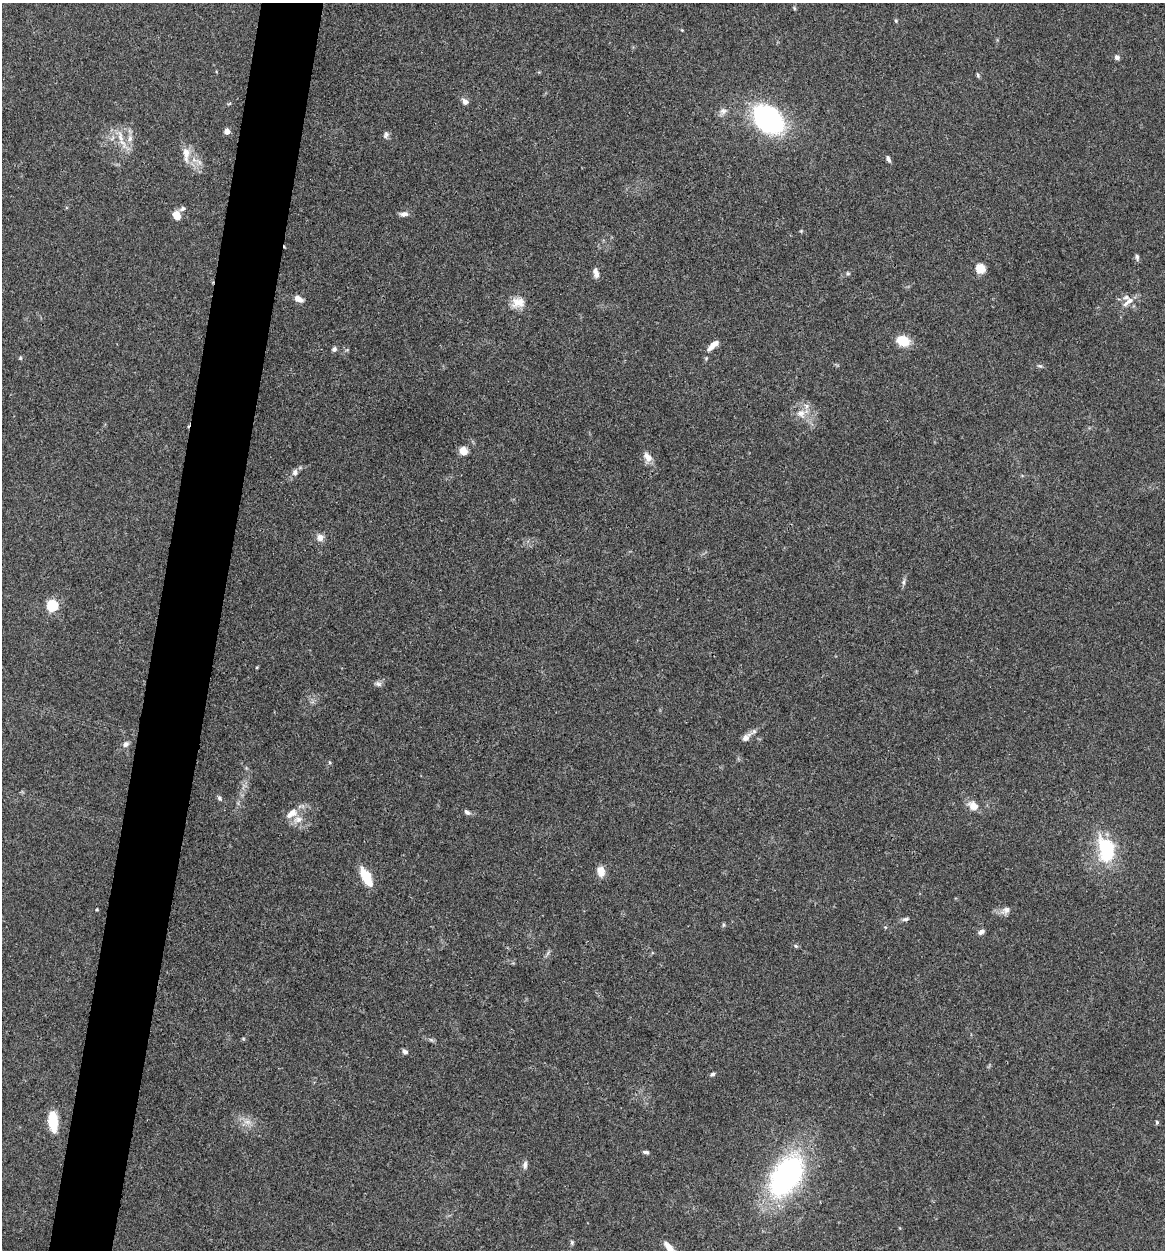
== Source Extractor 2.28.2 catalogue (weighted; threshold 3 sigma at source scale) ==
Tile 7 of 4 x 4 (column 3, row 2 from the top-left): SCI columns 2453-3615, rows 2503-3750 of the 5024 x 5001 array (HDU 1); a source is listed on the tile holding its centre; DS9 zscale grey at full resolution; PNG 1167 x 1252 px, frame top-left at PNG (2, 3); no overlay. Shown black and unused: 5% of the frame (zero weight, under 3 of 4 exposures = <1% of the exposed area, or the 3 px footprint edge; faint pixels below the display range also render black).
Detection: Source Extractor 2.28.2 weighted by HDU 2 'WHT'; one run over the whole footprint, this tile lists its part. Background 0.0777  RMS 0.0062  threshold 0.0278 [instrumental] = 3 sigma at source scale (4.5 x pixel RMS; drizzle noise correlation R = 1.50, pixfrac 1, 0.05/0.05 arcsec/px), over >= 5 px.
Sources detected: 69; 1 inside a brighter object's white glare — not listed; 3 inside a brighter listed object's ellipse — not listed separately; the other 65 listed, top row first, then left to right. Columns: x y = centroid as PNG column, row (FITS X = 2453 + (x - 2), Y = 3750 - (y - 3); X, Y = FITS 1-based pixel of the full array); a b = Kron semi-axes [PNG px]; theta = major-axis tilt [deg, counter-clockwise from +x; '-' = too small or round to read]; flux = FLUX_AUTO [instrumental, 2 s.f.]
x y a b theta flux
794 8 5 4 - 0.73
896 21 5 5 - 0.76
682 30 3 3 - 0.48
1117 57 6 5 - 2.1
978 75 7 4 -70 0.94
465 101 7 6 - 3.2
229 104 6 3 20 0.68
723 111 12 9 39 3.3
769 118 35 25 -45 97
227 131 4 4 - 6.4
386 135 10 7 73 1.9
120 137 21 7 -76 6.9
130 138 11 8 79 4.3
186 154 25 10 89 7.5
888 159 9 5 -64 1.8
182 209 7 5 39 1.7
404 214 11 6 4 2.7
177 216 9 7 -63 7.2
801 231 4 4 - 0.63
1137 257 9 4 -85 1.4
981 268 5 5 - 35
596 273 12 6 -77 3.6
848 273 6 5 - 0.85
299 299 11 7 -26 4
518 302 19 15 12 8.4
1128 302 20 6 41 4.7
903 341 13 10 -21 13
713 345 15 6 42 5.8
334 349 6 5 - 1.8
20 358 5 4 - 0.72
1040 366 9 5 -13 1.2
801 414 14 11 -58 6.9
463 451 9 8 - 5.5
648 457 14 9 -63 4.9
295 472 9 8 - 2.6
320 537 10 9 - 3.8
903 582 9 5 86 1.7
52 605 6 5 - 67
257 667 4 3 - 0.55
378 684 10 7 -18 2
746 737 14 8 42 4.1
125 744 9 7 33 2.3
220 798 7 5 -60 1.4
973 805 14 10 -37 6.2
467 812 10 6 -33 1.7
292 813 17 9 35 7
1107 848 22 14 -81 49
601 871 12 9 -77 6.1
366 877 19 8 -62 17
97 909 4 2 - 0.5
1006 910 15 9 31 3.7
905 919 10 5 9 1.5
724 925 5 5 - 0.92
981 932 8 6 33 2
796 946 6 5 - 0.9
431 1040 7 4 -19 1.2
405 1051 6 5 - 2.3
712 1074 6 4 30 1.2
53 1121 22 9 -86 17
247 1122 12 7 -7 4.1
1157 1122 6 4 80 0.99
646 1152 8 4 -5 1.3
525 1165 11 6 83 2.3
786 1176 44 25 58 140
572 1242 6 5 - 1.1